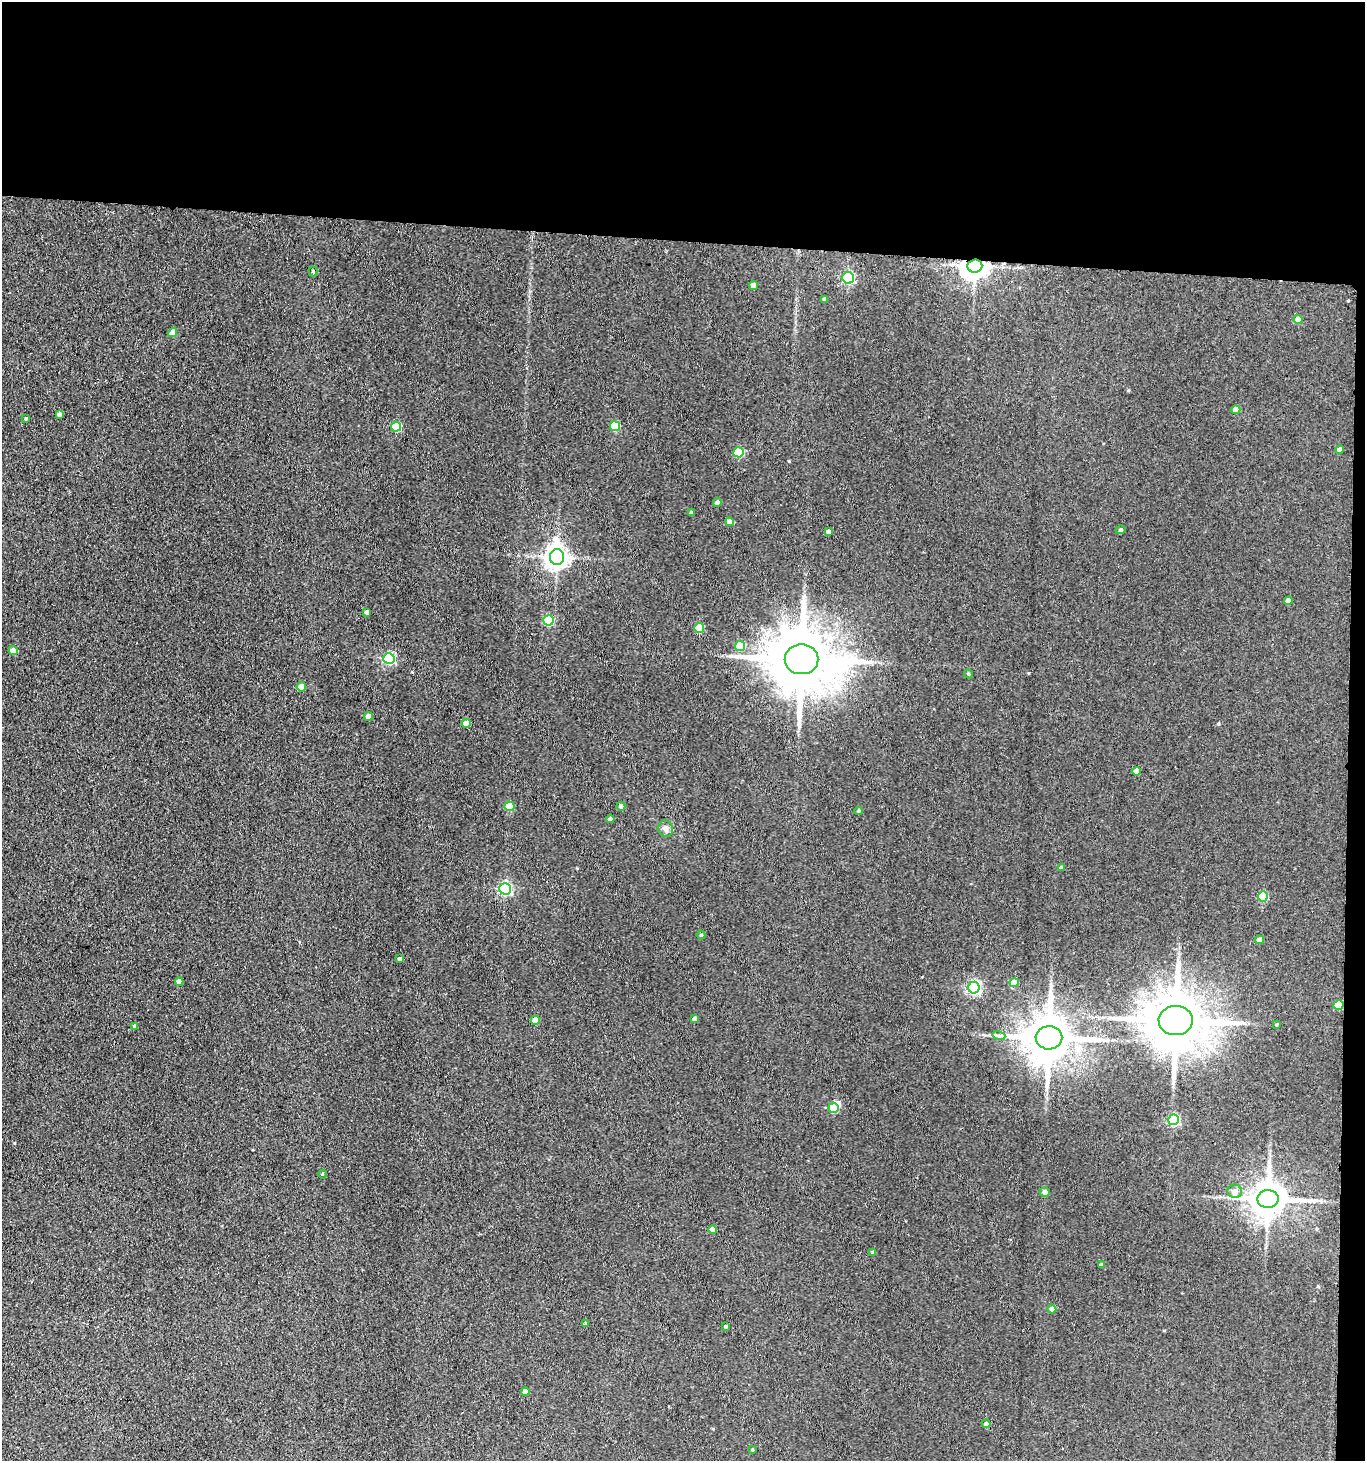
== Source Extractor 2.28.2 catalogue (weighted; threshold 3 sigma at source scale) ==
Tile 3 of 3 x 3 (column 3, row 1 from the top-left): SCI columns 2945-4307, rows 2924-4382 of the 4469 x 4387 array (HDU 1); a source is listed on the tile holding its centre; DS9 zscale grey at full resolution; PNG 1367 x 1463 px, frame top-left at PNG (2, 2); each listed source drawn as its Kron ellipse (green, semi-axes under 4 px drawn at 4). Shown black and unused: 18% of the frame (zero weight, under 3 of 4 exposures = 5% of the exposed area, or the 3 px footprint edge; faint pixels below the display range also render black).
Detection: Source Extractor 2.28.2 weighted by HDU 2 'WHT'; one run over the whole footprint, this tile lists its part. Background 0.0704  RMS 0.0069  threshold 0.0312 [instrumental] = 3 sigma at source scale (4.5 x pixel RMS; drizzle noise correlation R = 1.50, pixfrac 1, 0.05/0.05 arcsec/px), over >= 5 px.
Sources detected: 72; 2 inside a brighter object's white glare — neither listed nor drawn; the other 70 listed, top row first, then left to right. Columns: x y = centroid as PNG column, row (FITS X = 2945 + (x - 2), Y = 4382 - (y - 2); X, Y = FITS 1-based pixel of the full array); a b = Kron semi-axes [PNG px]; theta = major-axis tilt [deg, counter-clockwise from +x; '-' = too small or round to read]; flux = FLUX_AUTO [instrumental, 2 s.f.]
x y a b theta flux
975 266 7 6 - 630
313 271 5 4 - 0.83
848 278 6 5 - 84
754 285 4 4 - 5.9
825 299 4 3 - 2.1
1298 320 4 4 - 11
173 333 4 4 - 7.6
1236 410 4 4 - 6.9
59 415 4 4 - 2.5
26 419 4 3 - 1
615 426 5 5 - 26
396 427 5 5 - 36
1339 450 4 4 - 3.4
738 452 5 5 - 34
717 502 4 4 - 4.6
691 513 4 3 - 1.8
729 522 4 4 - 4.9
1120 530 5 4 - 1.1
828 532 4 4 - 3.1
557 557 8 7 - 510
1288 601 4 4 - 5.9
367 612 4 4 - 2.8
548 620 5 5 - 37
699 628 5 5 - 23
740 646 5 5 - 22
13 650 4 4 - 6.4
389 658 5 5 - 84
801 659 17 15 0 5500
968 674 5 4 - 0.99
301 687 4 4 - 7.5
368 716 4 4 - 4.9
466 723 4 4 - 9.7
1136 771 4 4 - 6.1
510 806 5 4 - 16
621 806 4 4 - 3.6
859 811 4 4 - 0.78
610 819 4 4 - 1.9
666 829 8 7 - 2.7
1062 868 4 4 - 2.8
505 889 6 6 - 110
1263 896 5 5 - 30
701 935 4 4 - 0.84
1259 940 4 4 - 3.7
400 959 4 3 - 1.9
179 982 4 4 - 4.4
1014 983 4 4 - 14
974 988 6 5 - 130
1339 1005 5 5 - 24
695 1019 4 3 - 2.4
535 1020 4 4 - 8.6
1176 1021 17 14 0 4200
1276 1024 3 3 - 0.79
135 1026 4 4 - 2.6
999 1036 6 4 -17 1.6
1049 1038 13 11 1 3000
833 1108 5 5 - 23
1174 1120 5 5 - 70
322 1174 4 3 - 0.54
1235 1191 7 7 - 3.8
1045 1192 5 5 - 3
1268 1199 10 9 - 1700
713 1230 4 4 - 4.1
873 1252 3 3 - 1.1
1101 1265 4 3 - 1.5
1052 1309 4 4 - 3.2
586 1324 3 3 - 1.5
726 1327 4 3 - 1.2
525 1392 4 4 - 5.6
986 1424 4 4 - 2.7
753 1450 4 3 - 0.6
Overlapping masked pixels (flux is a lower limit): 3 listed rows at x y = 975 266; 1339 1005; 1268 1199
Unlisted compact peaks at least as high as the median listed source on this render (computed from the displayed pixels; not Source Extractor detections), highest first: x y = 789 461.